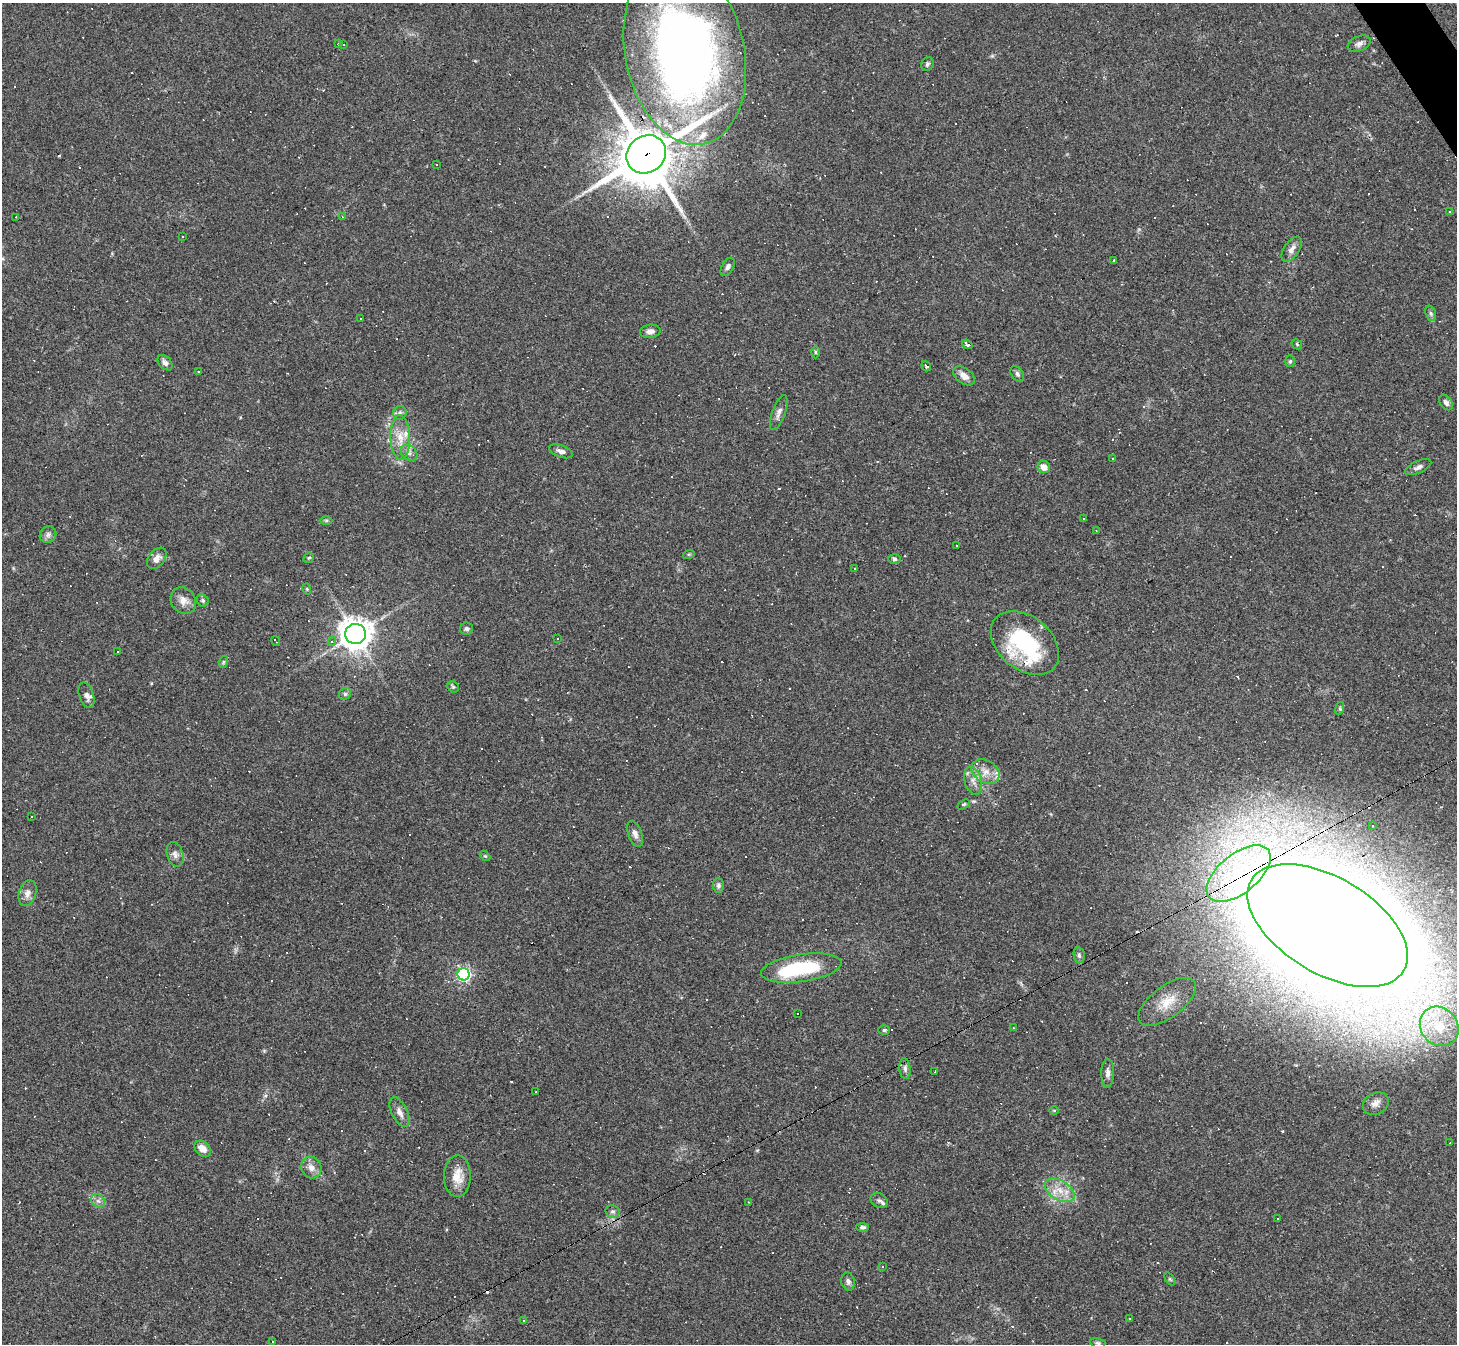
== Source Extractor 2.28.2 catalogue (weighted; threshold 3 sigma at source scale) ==
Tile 10 of 4 x 4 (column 2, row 3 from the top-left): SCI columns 1455-2909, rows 1632-2973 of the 5818 x 5809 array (HDU 1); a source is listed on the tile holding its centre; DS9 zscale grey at full resolution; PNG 1459 x 1346 px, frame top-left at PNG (2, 3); each listed source drawn as its Kron ellipse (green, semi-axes under 4 px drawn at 4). Shown black and unused: <1% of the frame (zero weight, under 2 of 3 exposures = <1% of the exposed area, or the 3 px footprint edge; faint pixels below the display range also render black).
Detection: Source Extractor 2.28.2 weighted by HDU 2 'WHT'; one run over the whole footprint, this tile lists its part. Background 0.0487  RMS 0.0051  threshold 0.0227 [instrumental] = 3 sigma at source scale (4.5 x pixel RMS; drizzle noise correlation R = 1.50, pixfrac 1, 0.05/0.05 arcsec/px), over >= 5 px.
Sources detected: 201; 1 inside a brighter object's white glare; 90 cosmic-ray / hot-pixel residue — neither listed nor drawn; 5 inside a brighter listed object's ellipse — not listed separately; the other 105 listed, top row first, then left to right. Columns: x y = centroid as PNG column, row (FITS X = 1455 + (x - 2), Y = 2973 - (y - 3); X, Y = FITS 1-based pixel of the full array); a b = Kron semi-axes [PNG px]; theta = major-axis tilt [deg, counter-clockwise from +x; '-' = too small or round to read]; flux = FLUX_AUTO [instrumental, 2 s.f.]
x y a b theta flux
338 43 3 3 - 0.97
344 44 3 3 - 3
1359 44 12 7 22 2.2
685 52 94 59 -78 380
927 64 7 6 - 0.91
646 154 20 18 37 2900
436 165 3 2 - 0.42
1449 212 3 3 - 1.5
342 216 4 3 - 0.37
16 217 3 2 - 0.27
182 237 3 2 - 0.48
1292 249 14 7 55 2.8
1114 261 3 3 - 2.6
728 267 10 5 60 1.6
1431 313 8 5 -70 1.1
360 318 3 2 - 0.33
650 331 10 6 7 2.4
967 344 6 3 -38 1.7
1297 344 6 4 -46 0.71
815 352 6 4 -90 0.6
1290 361 6 5 - 0.78
165 363 9 6 -48 1.8
926 366 5 3 - 0.84
199 371 3 2 - 0.44
1017 374 8 6 -55 1.3
964 376 12 7 -37 3.6
1446 402 8 6 -55 1.7
779 412 18 6 70 2.6
400 413 7 6 - 1.3
400 438 22 10 -88 7.3
561 451 12 6 -20 2.2
409 453 9 7 -40 2
1112 458 3 3 - 0.84
1044 467 6 6 - 3.9
1418 467 14 6 24 2.1
1083 518 3 2 - 0.63
326 520 6 4 0 0.68
1096 530 3 2 - 0.36
48 535 9 8 - 1.8
956 545 3 3 - 0.96
689 554 6 3 18 0.55
157 558 12 8 51 3.2
309 558 6 4 41 0.7
895 559 6 5 - 0.93
855 568 3 3 - 0.8
307 589 6 3 -73 0.54
203 600 6 5 - 1.1
183 601 14 12 -52 4.1
466 629 6 6 - 1.2
355 634 10 10 - 690
558 639 3 2 - 0.53
276 641 5 2 - 0.39
332 641 4 4 - 1.3
1025 643 38 26 -40 48
117 652 2 2 - 0.38
223 662 6 4 71 0.62
453 687 6 5 - 0.79
345 694 6 5 - 1.1
86 695 13 7 -71 2.5
1340 708 6 4 73 0.65
985 772 15 11 -32 5.5
973 781 14 8 -74 3.7
963 804 7 4 31 0.81
31 817 2 2 - 0.4
1372 826 2 2 - 0.46
635 834 13 6 -70 2.2
175 854 12 8 -74 2.5
485 856 6 4 -43 0.56
1239 874 38 19 39 42
718 886 7 5 -87 1.3
28 893 13 8 73 3.2
1328 925 89 48 -31 2500
1079 955 8 5 -79 1.3
801 968 40 14 8 36
464 974 6 6 - 110
1167 1002 34 15 37 13
798 1013 3 3 - 0.91
1439 1026 21 18 -50 19
1013 1028 3 2 - 0.39
884 1030 6 5 - 0.77
905 1069 10 5 -85 1.6
935 1072 4 3 - 5.5
1108 1073 14 6 89 2.7
536 1092 2 2 - 0.32
1376 1104 13 10 26 3.1
1054 1110 5 3 - 0.47
400 1112 16 8 -63 3.3
1450 1143 2 2 - 0.51
203 1149 9 7 -41 4.6
311 1168 11 10 - 3.7
457 1176 21 13 89 8
1060 1190 16 9 -31 6.8
98 1201 7 6 - 1.7
879 1201 9 7 -33 1.6
748 1202 4 2 - 0.33
613 1211 7 6 - 1.3
1277 1219 3 2 - 0.62
863 1227 6 4 -1 1
882 1266 3 3 - 1.4
1170 1279 7 4 -53 0.71
848 1282 9 6 -77 1.6
1130 1319 3 2 - 0.38
523 1320 3 3 - 0.43
273 1341 2 2 - 0.33
1098 1343 8 5 -10 0.98
Overlapping masked pixels (flux is a lower limit): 4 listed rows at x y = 646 154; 1025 643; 1239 874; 1328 925
Isophote crosses this tile's border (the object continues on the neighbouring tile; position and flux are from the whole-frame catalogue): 1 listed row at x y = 685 52